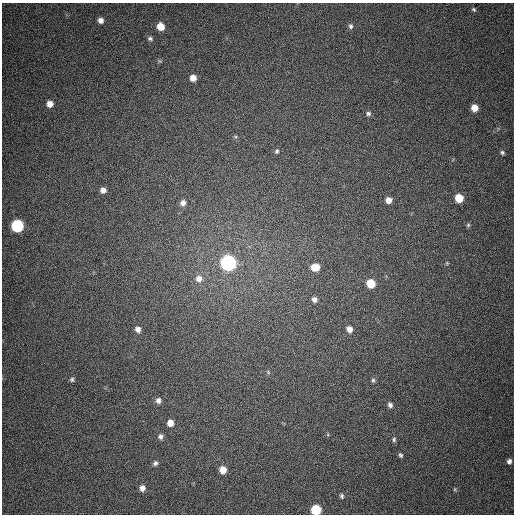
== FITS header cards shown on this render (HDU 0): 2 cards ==
NAXIS1  =                  512
NAXIS2  =                  512

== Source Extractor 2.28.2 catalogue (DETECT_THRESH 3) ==
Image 512 x 512 px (HDU 0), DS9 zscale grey, 1 PNG px = 1 image px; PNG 516 x 516 px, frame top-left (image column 1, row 512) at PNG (2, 3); no overlay
Background 394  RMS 9.8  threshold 29.5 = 3 sigma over >= 5 px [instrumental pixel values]
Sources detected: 43; all 43 listed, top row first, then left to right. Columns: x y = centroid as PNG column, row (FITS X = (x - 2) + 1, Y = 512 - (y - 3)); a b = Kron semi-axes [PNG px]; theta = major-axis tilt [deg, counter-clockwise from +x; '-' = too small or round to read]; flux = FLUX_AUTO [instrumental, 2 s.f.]
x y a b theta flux
474 10 6 5 - 1100
100 20 5 5 - 3500
161 26 7 6 - 10000
350 26 6 5 - 1400
150 39 7 5 -18 1500
160 61 6 4 -33 880
193 78 6 5 - 5100
50 104 6 6 - 4900
474 108 6 6 - 7400
368 113 6 6 - 1600
235 137 6 4 0 920
277 151 7 5 64 1500
502 153 6 5 - 1300
103 190 6 6 - 3400
459 198 6 6 - 15000
388 200 6 6 - 4600
183 203 7 7 - 3100
468 225 5 5 - 1100
17 226 7 7 - 85000
228 263 7 7 - 230000
447 263 5 4 - 650
315 267 9 7 3 9700
199 279 10 9 - 4700
371 283 6 6 - 16000
314 299 7 6 - 2700
138 329 6 6 - 3500
349 329 7 6 - 4100
268 372 6 4 -46 940
72 379 6 5 - 1400
373 380 6 5 - 1200
158 401 7 7 - 2600
390 405 7 6 - 2100
170 423 6 5 - 5200
160 436 7 6 - 2100
394 439 6 5 - 1300
400 455 5 4 - 1200
509 461 5 5 - 2100
155 463 6 5 - 1800
223 470 6 6 - 7400
142 488 6 5 - 3400
455 489 6 3 72 730
342 496 8 6 -70 1600
316 510 7 6 - 35000
At the frame edge (FLAGS 8, measured only in part): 1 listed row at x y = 316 510